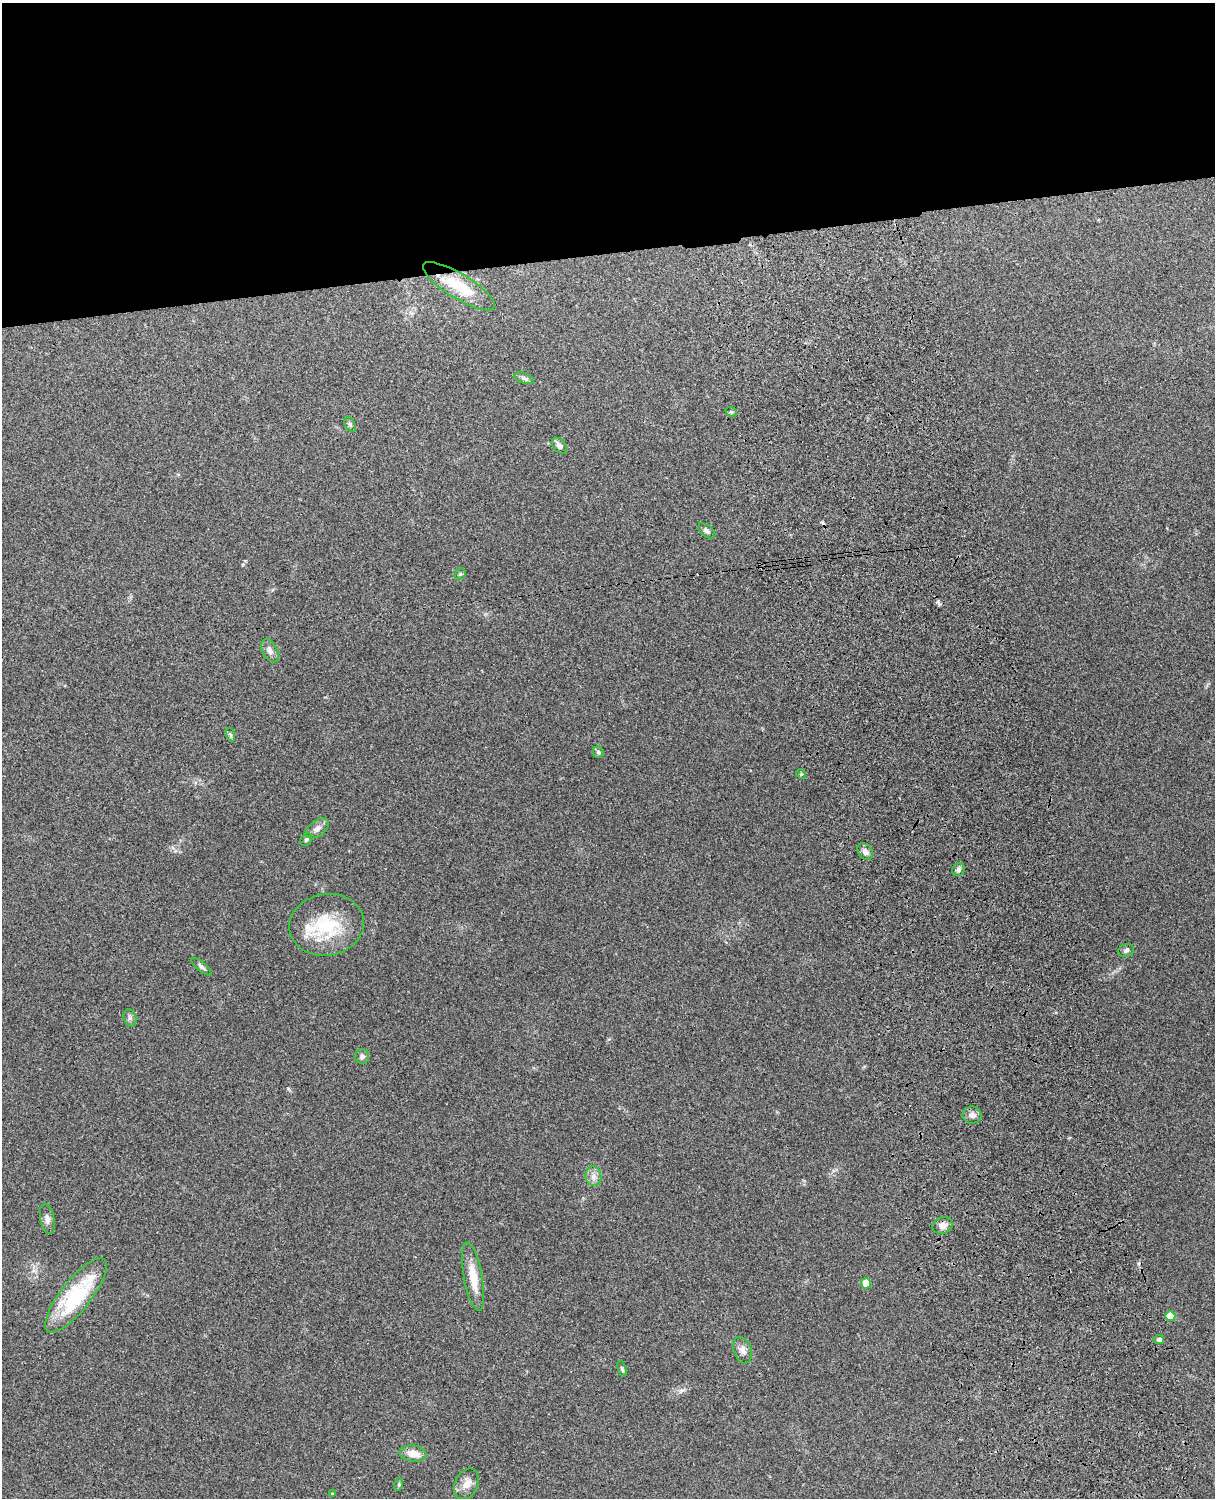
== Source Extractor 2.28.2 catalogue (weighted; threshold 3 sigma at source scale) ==
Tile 2 of 4 x 3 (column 2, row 1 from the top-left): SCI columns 1331-2543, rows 3155-4650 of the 5089 x 4927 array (HDU 1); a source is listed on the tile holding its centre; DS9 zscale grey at full resolution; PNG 1217 x 1500 px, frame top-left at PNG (2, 3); each listed source drawn as its Kron ellipse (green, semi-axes under 4 px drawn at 4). Shown black and unused: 17% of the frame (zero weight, under 3 of 4 exposures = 6% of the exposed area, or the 3 px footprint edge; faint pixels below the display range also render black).
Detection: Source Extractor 2.28.2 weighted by HDU 2 'WHT'; one run over the whole footprint, this tile lists its part. Background 0.21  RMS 0.0082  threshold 0.037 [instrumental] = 3 sigma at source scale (4.5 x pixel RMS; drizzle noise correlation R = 1.50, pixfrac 1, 0.05/0.05 arcsec/px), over >= 5 px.
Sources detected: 36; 1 cosmic-ray / hot-pixel residue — neither listed nor drawn; the other 35 listed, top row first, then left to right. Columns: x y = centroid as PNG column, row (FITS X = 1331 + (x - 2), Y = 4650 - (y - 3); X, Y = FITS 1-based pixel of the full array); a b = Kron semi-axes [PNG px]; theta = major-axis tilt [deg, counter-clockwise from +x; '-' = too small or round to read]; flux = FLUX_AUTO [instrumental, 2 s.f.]
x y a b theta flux
459 286 41 12 -31 30
524 378 10 5 -19 2
731 412 6 4 -20 1.2
350 424 8 5 -63 1.7
559 446 9 6 -49 3.3
707 531 10 5 -41 2.2
460 574 6 5 - 1.2
270 651 12 7 -63 4.1
231 735 7 4 -71 1.3
598 752 6 5 - 1.4
801 774 5 4 - 0.93
317 828 13 7 38 4.5
306 839 7 5 50 1.5
865 852 9 6 -53 3.8
958 870 6 6 - 1.9
327 925 37 31 10 47
1126 950 8 6 18 2.2
201 967 13 4 -40 2.2
130 1018 8 6 -74 2.5
362 1056 7 7 - 2.3
972 1115 9 8 - 3.8
593 1176 9 8 - 4.3
47 1219 15 7 -79 3.9
943 1225 10 8 15 4.7
473 1277 35 9 -79 16
866 1283 5 5 - 16
76 1295 46 15 52 62
1170 1316 5 5 - 16
1159 1339 5 4 - 3
742 1350 13 9 -71 4.9
622 1369 8 4 -71 1.3
413 1454 13 8 -8 10
399 1484 6 4 73 1.1
466 1484 16 11 64 7.3
332 1494 4 3 - 0.74